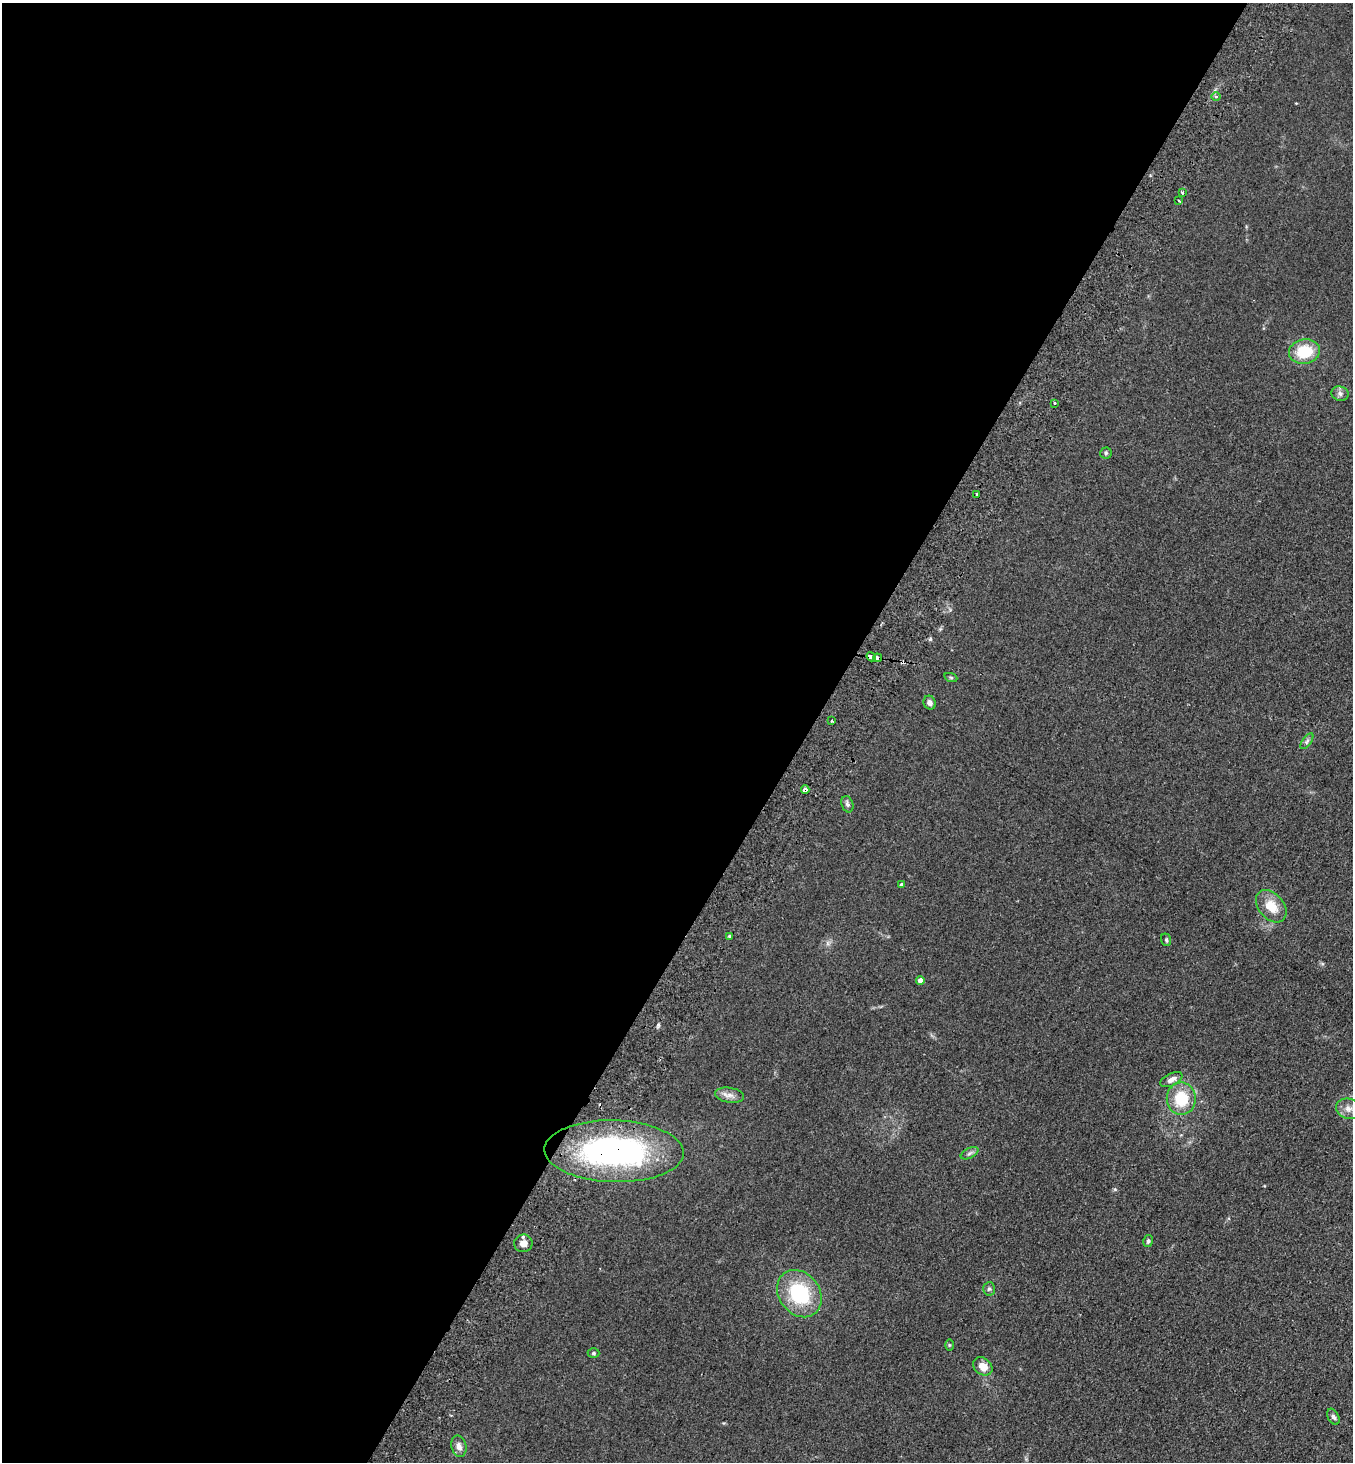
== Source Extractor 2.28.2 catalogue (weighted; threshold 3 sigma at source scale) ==
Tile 5 of 4 x 4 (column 1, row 2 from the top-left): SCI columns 202-1552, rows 2953-4412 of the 5946 x 5905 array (HDU 1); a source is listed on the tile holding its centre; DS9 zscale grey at full resolution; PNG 1355 x 1464 px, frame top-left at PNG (2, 3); each listed source drawn as its Kron ellipse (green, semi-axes under 4 px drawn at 4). Shown black and unused: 60% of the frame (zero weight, under 2 of 3 exposures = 3% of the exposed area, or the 3 px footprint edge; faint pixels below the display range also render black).
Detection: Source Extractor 2.28.2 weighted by HDU 2 'WHT'; one run over the whole footprint, this tile lists its part. Background 0.0927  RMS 0.0099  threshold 0.0445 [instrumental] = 3 sigma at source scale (4.5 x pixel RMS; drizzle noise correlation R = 1.50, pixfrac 1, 0.05/0.05 arcsec/px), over >= 5 px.
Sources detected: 38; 2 cosmic-ray / hot-pixel residue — neither listed nor drawn; the other 36 listed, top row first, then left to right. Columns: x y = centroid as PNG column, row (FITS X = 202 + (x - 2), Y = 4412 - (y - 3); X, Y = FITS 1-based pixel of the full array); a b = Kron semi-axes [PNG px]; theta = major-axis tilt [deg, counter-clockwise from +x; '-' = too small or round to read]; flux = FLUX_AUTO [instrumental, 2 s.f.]
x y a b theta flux
1216 96 4 3 - 1.3
1182 192 3 3 - 2.2
1179 201 3 2 - 0.9
1304 351 15 12 10 32
1340 394 9 7 -16 3.5
1054 403 3 3 - 1.2
1106 453 5 5 - 1.6
976 494 3 3 - 3.3
871 657 5 3 - 9.1
877 658 4 3 - 8.8
951 678 7 4 -19 1.3
930 703 7 6 - 3.3
832 721 3 3 - 0.95
1307 741 9 4 55 2.3
805 789 4 4 - 7
847 804 8 6 -73 2.5
901 884 3 3 - 1.6
1271 906 18 12 -49 18
729 936 3 3 - 1.6
1166 940 6 5 - 1.5
920 980 4 4 - 7.5
1171 1080 12 6 27 5.7
729 1095 15 7 -9 5.7
1181 1099 16 14 89 33
1348 1109 12 10 -14 7.2
614 1151 70 31 -2 260
970 1153 9 5 27 2.4
1148 1241 6 5 - 1.8
523 1243 9 8 - 6.6
989 1289 7 6 - 2
799 1294 25 20 -52 65
949 1345 5 3 - 0.97
594 1353 6 4 0 1.7
983 1366 10 8 -38 11
1333 1417 9 5 -63 2.6
459 1446 11 7 -76 5
Overlapping masked pixels (flux is a lower limit): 4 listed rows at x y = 871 657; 877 658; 805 789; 614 1151